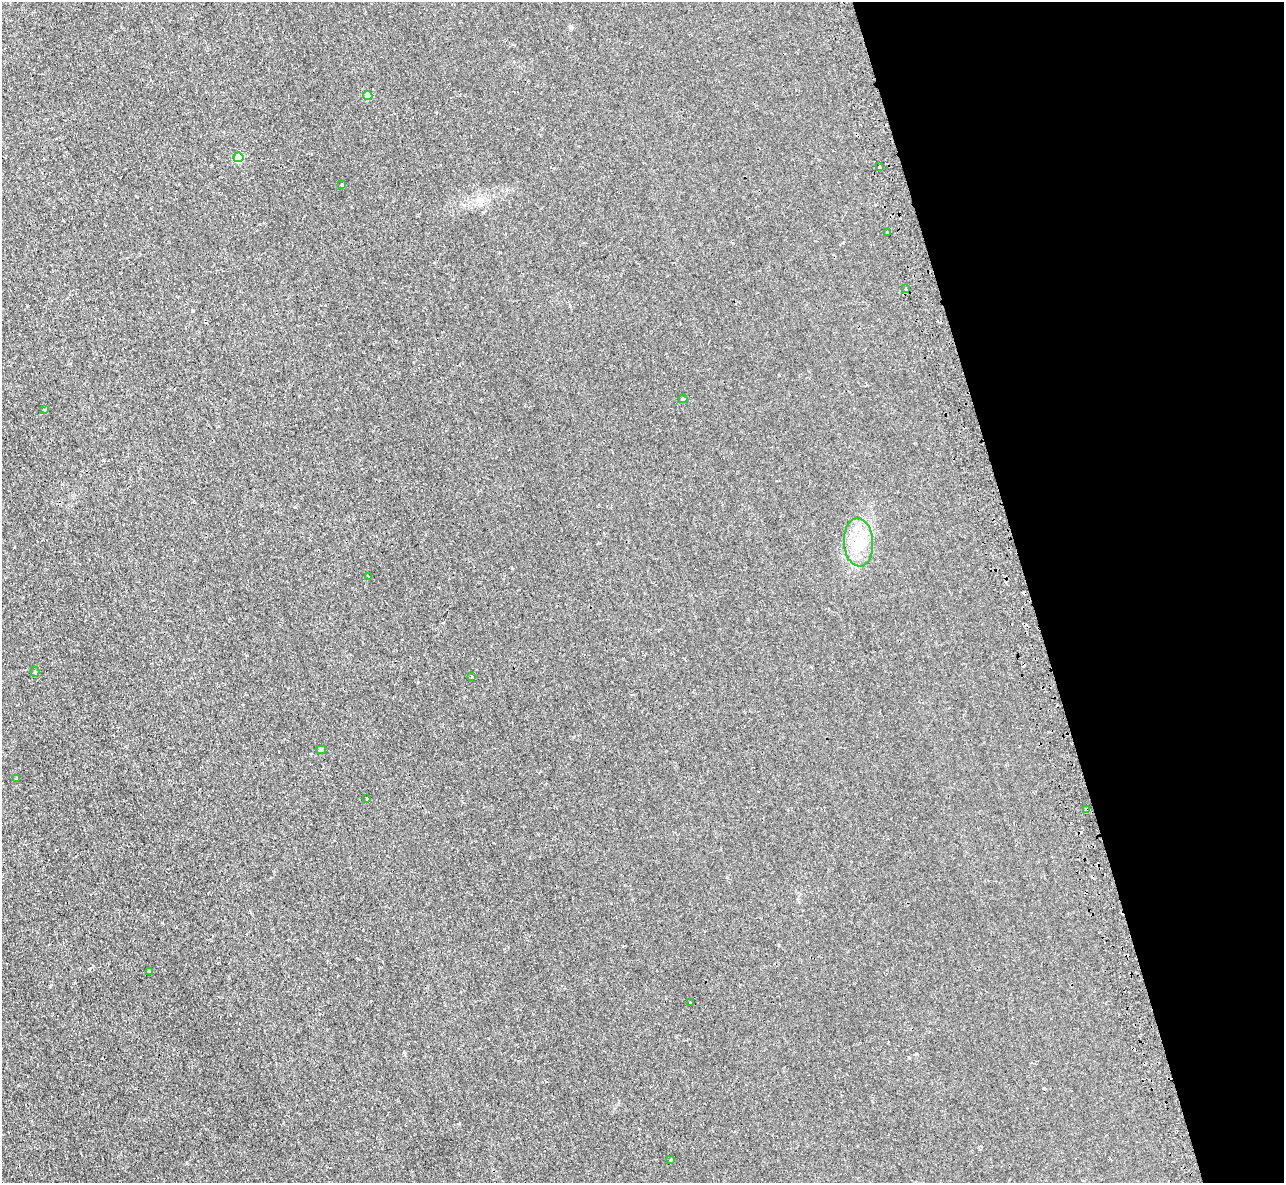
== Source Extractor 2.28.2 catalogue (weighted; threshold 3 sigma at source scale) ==
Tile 12 of 4 x 4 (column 4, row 3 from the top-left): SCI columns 3896-5177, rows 1360-2540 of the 5225 x 5202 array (HDU 1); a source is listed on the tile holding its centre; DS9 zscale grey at full resolution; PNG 1286 x 1185 px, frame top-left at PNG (2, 2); each listed source drawn as its Kron ellipse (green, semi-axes under 4 px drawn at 4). Shown black and unused: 20% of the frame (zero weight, under 2 of 3 exposures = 4% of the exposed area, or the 3 px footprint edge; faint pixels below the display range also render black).
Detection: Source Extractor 2.28.2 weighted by HDU 2 'WHT'; one run over the whole footprint, this tile lists its part. Background 0.00208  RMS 0.0037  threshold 0.0165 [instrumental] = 3 sigma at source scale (4.5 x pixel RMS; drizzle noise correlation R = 1.50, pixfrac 1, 0.05/0.05 arcsec/px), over >= 5 px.
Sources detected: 22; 3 cosmic-ray / hot-pixel residue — neither listed nor drawn; the other 19 listed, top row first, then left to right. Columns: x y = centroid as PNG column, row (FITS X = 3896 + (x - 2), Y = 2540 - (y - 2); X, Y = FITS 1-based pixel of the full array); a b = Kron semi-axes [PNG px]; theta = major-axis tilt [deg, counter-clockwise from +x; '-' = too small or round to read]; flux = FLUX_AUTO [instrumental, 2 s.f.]
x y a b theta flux
368 96 4 4 - 6.3
238 157 5 5 - 14
879 167 4 3 - 0.47
342 185 3 3 - 1.1
887 232 3 3 - 0.95
906 289 3 2 - 0.71
683 399 4 4 - 0.43
44 410 3 2 - 0.34
859 542 24 14 -86 8.9
368 576 3 3 - 0.97
35 672 5 4 - 0.5
472 677 4 3 - 0.29
321 750 5 4 - 0.51
17 779 4 3 - 0.84
367 798 3 2 - 0.28
1087 809 4 3 - 1.4
149 971 3 3 - 0.7
691 1003 3 2 - 0.35
671 1160 3 3 - 0.34
Overlapping masked pixels (flux is a lower limit): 1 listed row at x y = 1087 809